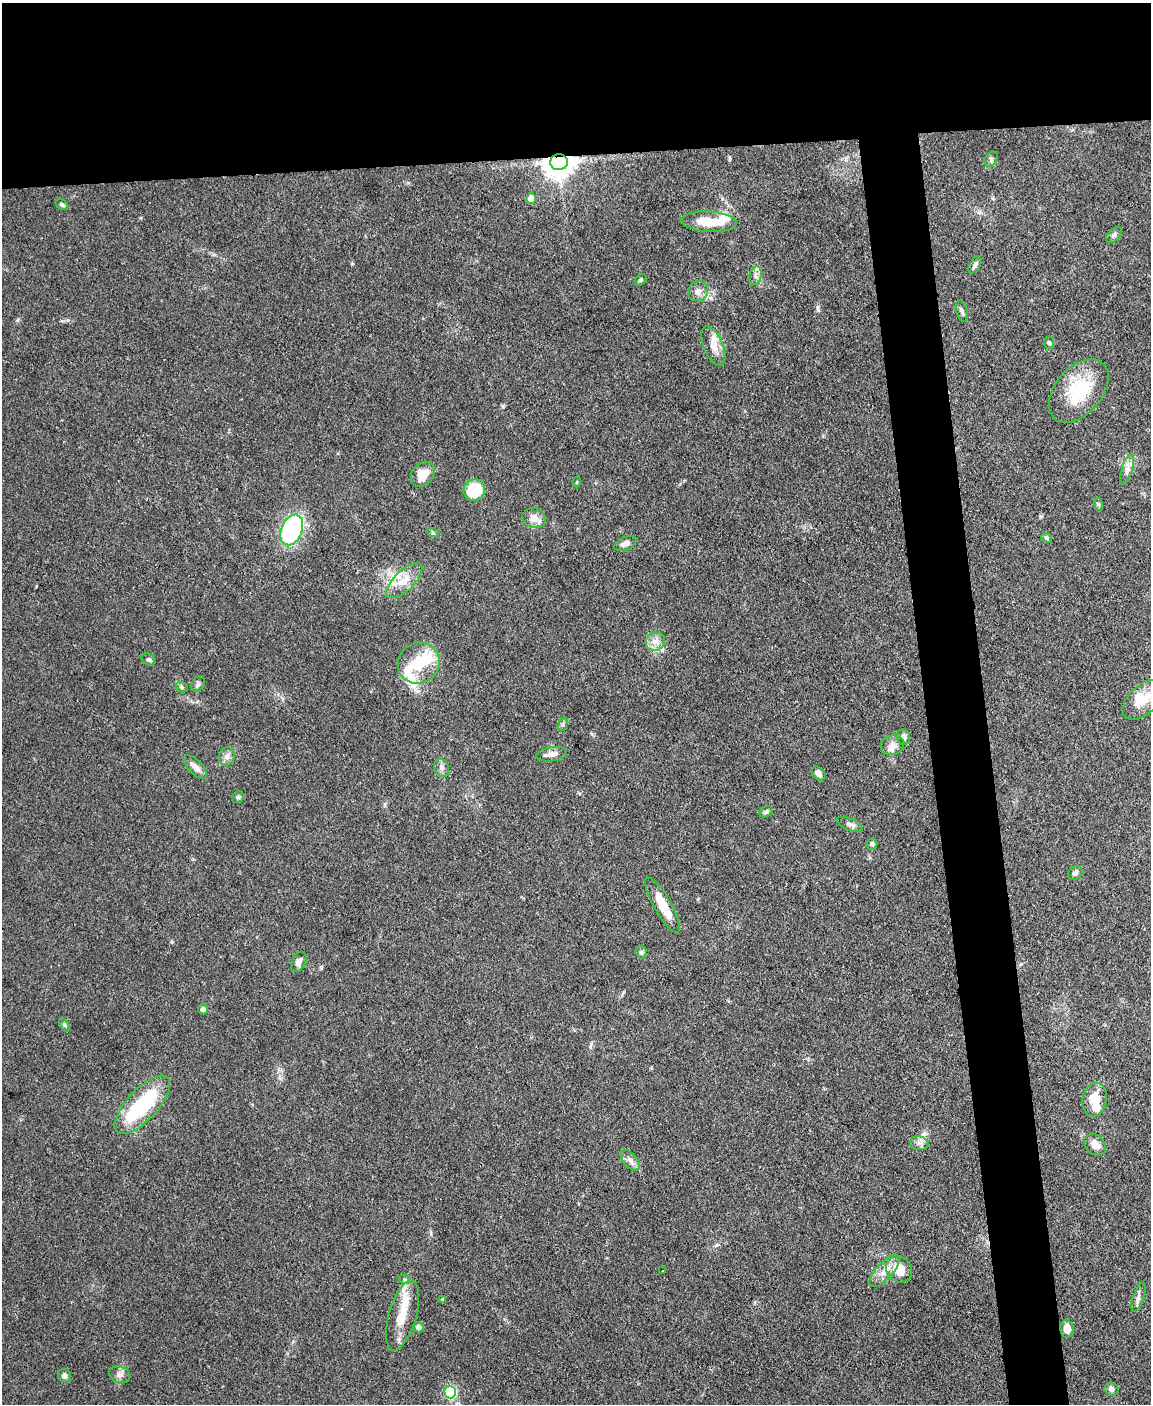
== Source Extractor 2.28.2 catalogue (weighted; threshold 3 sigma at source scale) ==
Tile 2 of 4 x 3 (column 2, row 1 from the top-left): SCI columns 1151-2299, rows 3042-4443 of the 4599 x 4572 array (HDU 1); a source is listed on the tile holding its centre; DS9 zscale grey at full resolution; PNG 1153 x 1406 px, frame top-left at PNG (2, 3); each listed source drawn as its Kron ellipse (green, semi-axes under 4 px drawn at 4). Shown black and unused: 16% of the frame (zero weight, under 3 of 4 exposures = <1% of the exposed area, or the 3 px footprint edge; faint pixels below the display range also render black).
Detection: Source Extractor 2.28.2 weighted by HDU 2 'WHT'; one run over the whole footprint, this tile lists its part. Background 0.142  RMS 0.0052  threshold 0.0234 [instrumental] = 3 sigma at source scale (4.5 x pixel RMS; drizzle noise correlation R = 1.50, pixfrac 1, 0.05/0.05 arcsec/px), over >= 5 px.
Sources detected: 81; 7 inside a brighter object's white glare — neither listed nor drawn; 7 inside a brighter listed object's ellipse — not listed separately; the other 67 listed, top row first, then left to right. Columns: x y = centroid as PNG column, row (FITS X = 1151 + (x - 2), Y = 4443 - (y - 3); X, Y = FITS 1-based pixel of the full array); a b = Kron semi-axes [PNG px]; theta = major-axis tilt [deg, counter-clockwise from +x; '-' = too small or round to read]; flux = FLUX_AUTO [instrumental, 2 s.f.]
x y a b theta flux
991 159 8 6 58 1.3
559 162 9 8 - 810
531 199 5 5 - 9.9
62 205 7 4 -33 1.2
709 222 28 10 -4 13
1114 235 9 6 44 1.6
975 265 9 5 61 1.6
755 276 9 6 74 2.1
641 280 7 5 40 0.89
698 291 10 9 - 3.1
962 311 11 5 -72 1.6
1049 343 6 5 - 0.91
713 346 21 9 -67 5.5
1079 391 37 23 49 29
1127 470 15 5 74 2.9
423 474 14 10 48 8.6
577 482 5 3 - 0.41
474 490 11 10 - 22
1098 504 6 4 -72 0.75
534 518 12 10 -16 4.7
292 530 16 10 67 73
433 533 6 4 -19 0.78
1046 538 5 4 - 0.88
625 543 11 6 25 2.9
404 581 23 10 44 7.7
655 641 10 9 - 3.7
148 659 7 5 -33 1.1
419 663 21 20 - 18
198 684 8 6 57 1.5
182 687 6 5 - 0.95
1143 700 24 14 43 11
563 724 7 4 72 1
903 737 8 6 -77 2.3
892 745 12 9 15 3.4
552 754 15 7 9 3.8
227 756 9 8 - 2.3
195 767 15 7 -44 3.8
442 768 9 7 -68 2.1
819 774 8 5 -47 2.9
238 797 6 5 - 0.85
766 812 7 5 29 1.2
850 824 14 5 -23 1.9
872 844 6 5 - 1
1075 873 8 6 43 1.9
663 905 31 8 -60 12
641 952 6 5 - 1
299 962 11 7 64 2.9
203 1009 5 5 - 1.8
64 1024 7 4 -59 0.85
1094 1100 17 12 80 9.1
142 1105 37 15 47 42
919 1143 9 7 -13 2.2
1095 1145 12 9 -45 4.1
630 1160 12 6 -49 2.5
899 1269 14 12 -49 9.9
662 1271 3 2 - 0.48
885 1271 20 8 48 5.6
405 1280 6 4 -19 0.8
1138 1297 15 5 71 2
442 1300 4 3 - 0.65
403 1316 36 14 74 13
418 1327 5 5 - 1.9
1067 1329 9 6 -84 4.8
120 1375 11 8 -24 2.4
64 1376 6 6 - 1.8
1111 1389 7 6 - 2
450 1392 6 6 - 58
Overlapping masked pixels (flux is a lower limit): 1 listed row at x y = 559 162
Isophote crosses this tile's border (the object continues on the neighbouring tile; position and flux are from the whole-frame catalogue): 1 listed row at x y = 1143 700
Unlisted compact peaks at least as high as the median listed source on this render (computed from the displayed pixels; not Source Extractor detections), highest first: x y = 818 310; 352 264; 503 406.